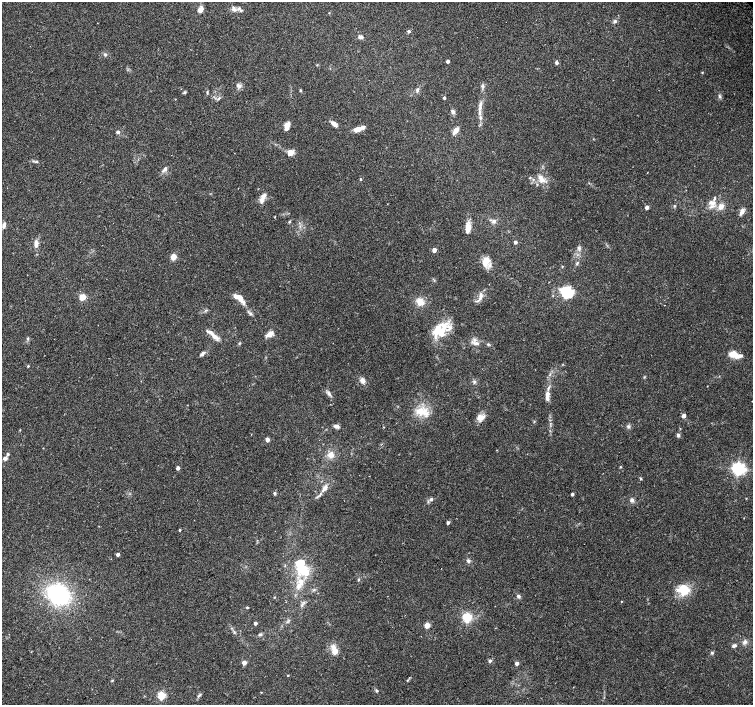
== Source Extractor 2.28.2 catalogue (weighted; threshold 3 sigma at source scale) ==
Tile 7 of 4 x 4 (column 3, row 2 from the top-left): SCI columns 3039-4540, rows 3042-4447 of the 6068 x 6021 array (HDU 1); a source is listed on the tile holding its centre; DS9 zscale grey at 2 x 2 block average (1 PNG px = mean of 2 x 2 image px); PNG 755 x 707 px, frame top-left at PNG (2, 2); no overlay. Shown black and unused: <1% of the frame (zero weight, under 2 of 3 exposures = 2% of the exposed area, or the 3 px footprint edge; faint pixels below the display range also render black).
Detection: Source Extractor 2.28.2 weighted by HDU 2 'WHT'; one run over the whole footprint, this tile lists its part. Background 0.0845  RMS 0.012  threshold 0.0519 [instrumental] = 3 sigma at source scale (4.5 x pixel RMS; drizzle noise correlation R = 1.50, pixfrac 1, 0.0396/0.0396 arcsec/px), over >= 5 px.
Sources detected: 134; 2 inside a brighter object's white glare — not listed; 17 inside a brighter listed object's ellipse — not listed separately; the other 115 listed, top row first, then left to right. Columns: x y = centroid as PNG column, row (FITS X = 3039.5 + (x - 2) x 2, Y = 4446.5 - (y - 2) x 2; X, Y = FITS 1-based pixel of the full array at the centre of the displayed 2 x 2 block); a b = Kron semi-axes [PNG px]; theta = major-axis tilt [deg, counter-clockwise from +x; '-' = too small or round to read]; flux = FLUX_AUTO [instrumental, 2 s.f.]
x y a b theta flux
234 9 7 5 -51 9.4
200 10 7 5 52 13
241 11 4 3 - 3.1
615 21 4 4 - 4.4
409 31 3 3 - 5
360 37 6 4 -12 6.3
105 55 4 4 - 3.4
448 61 3 2 - 7.6
557 63 4 3 - 5.9
702 72 3 2 - 1.9
239 85 8 4 -26 7.4
301 90 4 3 - 2.3
417 90 6 4 61 5
184 92 5 2 - 2.3
207 92 5 2 - 2.5
720 96 5 3 - 3.9
219 98 4 2 - 2.7
444 98 3 2 - 4
480 107 9 3 -89 9.8
453 112 5 5 - 6.1
334 124 8 4 -34 12
286 125 7 5 45 15
357 129 9 6 21 17
455 131 8 4 56 16
118 132 3 3 - 6
290 152 8 7 - 14
36 161 4 3 - 2.8
165 168 5 4 - 5.5
360 179 3 3 - 2.6
541 179 12 6 -66 18
263 197 8 6 90 12
713 203 7 5 12 13
647 207 3 3 - 12
721 207 8 7 - 16
742 211 8 5 67 11
494 221 5 5 - 6.9
289 222 3 3 - 2.1
4 225 5 4 - 8.9
468 228 11 5 84 23
515 242 3 3 - 6.7
36 244 9 5 87 12
579 248 4 2 - 3.3
434 250 3 3 - 18
173 257 3 3 - 54
486 262 14 8 71 26
577 263 6 2 49 3
562 266 3 2 - 2
566 290 13 9 67 62
480 296 11 4 78 11
82 297 3 3 - 60
239 297 11 6 -34 18
420 302 9 8 - 23
206 310 3 2 - 2.1
440 333 19 8 -60 42
269 334 11 5 31 14
214 336 12 5 -38 17
28 339 4 3 - 3.1
239 343 3 3 - 2
476 343 9 4 -6 9.6
202 354 7 4 45 6.4
733 354 9 6 5 26
28 366 3 2 - 2.5
362 380 6 5 - 11
474 382 4 3 - 3.6
329 394 7 4 -53 6.5
547 394 9 5 83 14
421 411 16 10 1 38
684 416 3 3 - 14
480 417 9 6 12 19
336 426 7 4 -9 8.2
628 426 5 4 - 4.4
678 435 4 4 - 4.3
267 440 3 3 - 19
8 454 4 3 - 3.2
331 455 8 7 - 17
5 458 5 5 - 6.7
620 467 3 2 - 2.1
178 468 3 2 - 13
738 469 4 4 - 590
641 479 3 3 - 2.3
324 488 9 4 57 14
275 493 4 3 - 3.4
572 494 3 2 - 5.7
431 499 5 4 - 5.5
632 500 5 5 - 6.9
448 523 3 3 - 6.6
180 530 2 2 - 3.7
118 554 3 2 - 9.8
468 561 4 4 - 4.9
300 564 20 11 -82 73
359 580 3 3 - 2
684 589 15 13 -39 51
58 594 17 13 -33 290
518 596 4 4 - 4.8
621 601 2 2 - 1
247 607 3 3 - 1.9
467 618 3 3 - 220
255 623 2 2 - 8.8
427 625 3 3 - 43
260 634 5 3 - 3.6
745 642 6 5 - 7.4
734 646 5 4 - 5.8
333 647 7 5 -47 9.4
335 651 3 3 - 51
712 653 4 4 - 3.4
490 661 3 3 - 5.7
244 663 3 3 - 23
517 663 3 2 - 16
288 675 2 2 - 1.6
407 680 3 2 - 1.9
112 681 3 2 - 1.9
377 691 4 3 - 3.2
261 692 2 2 - 1.2
161 695 3 3 - 130
199 695 7 2 37 3.6
Diffuse or blended objects may show on this block-average render without a row.